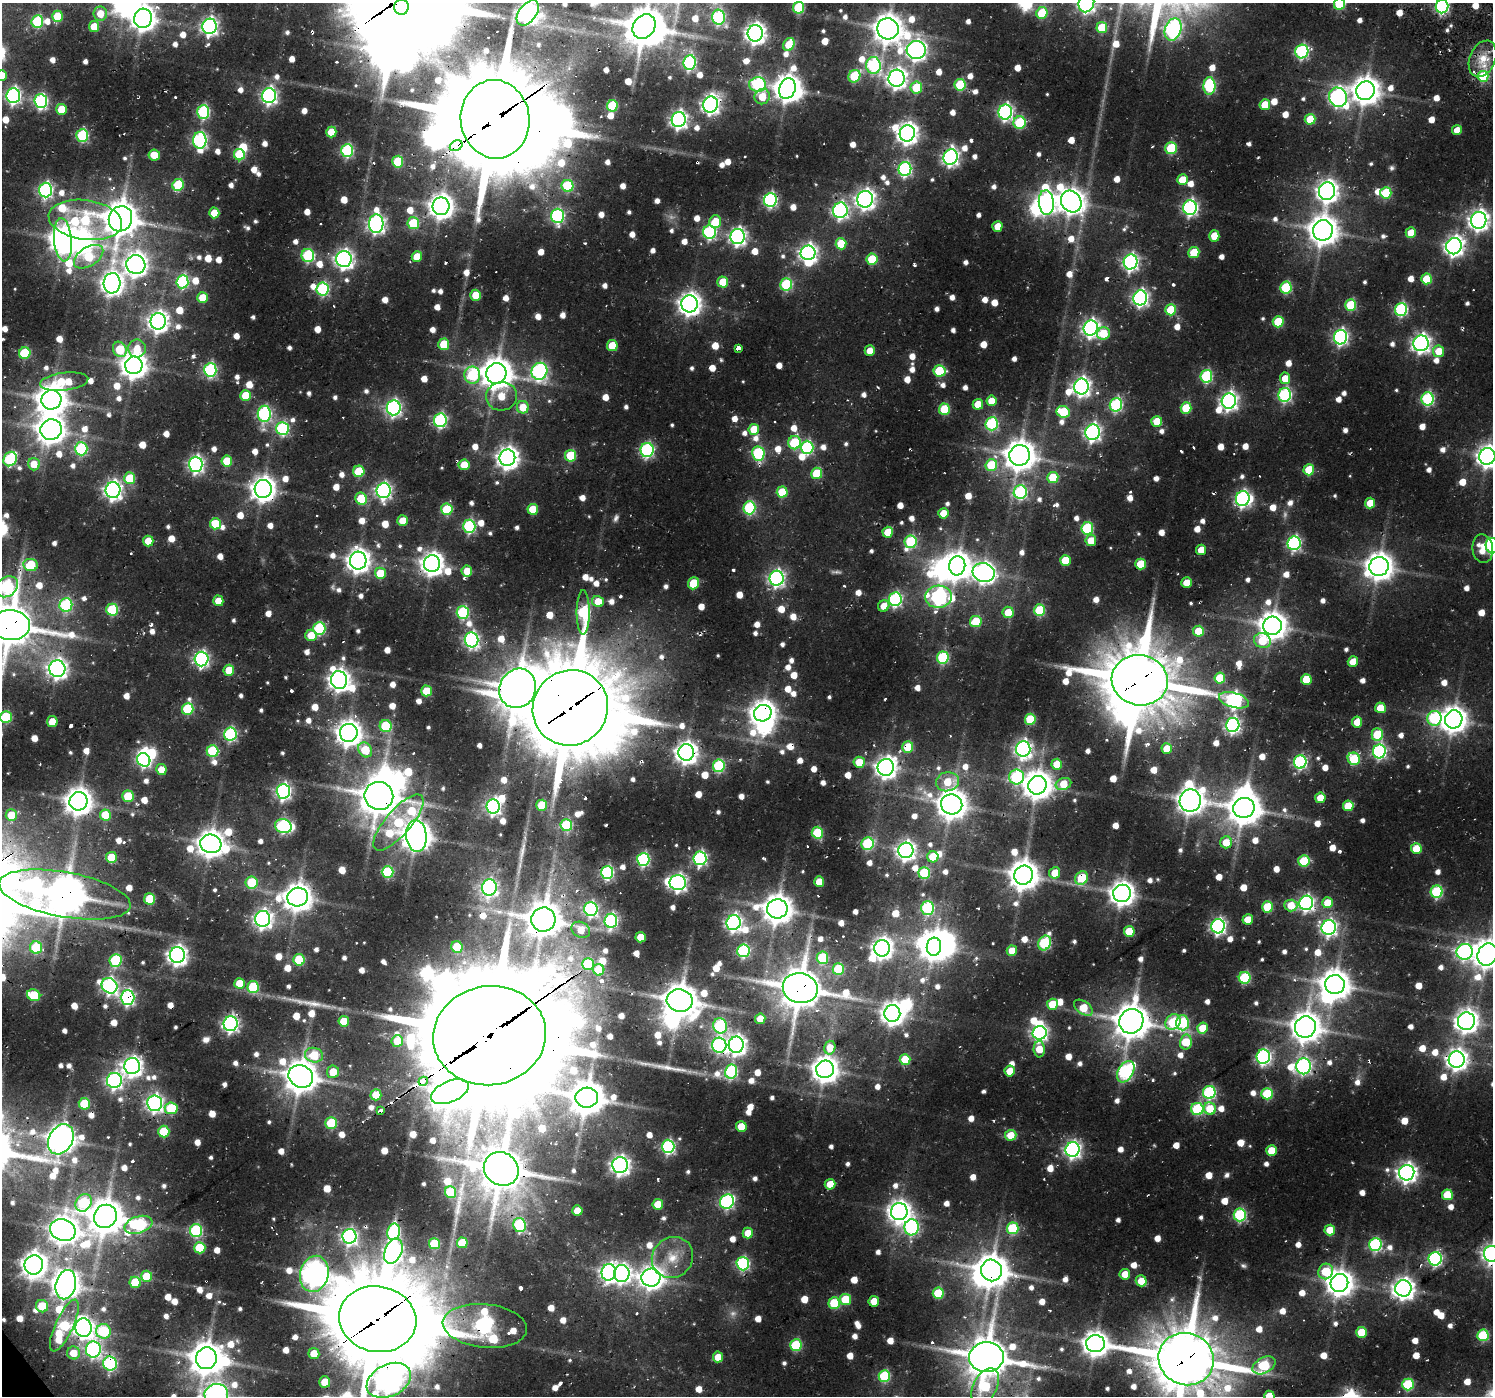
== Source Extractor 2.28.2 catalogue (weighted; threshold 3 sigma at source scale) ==
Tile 7 of 4 x 4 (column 3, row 2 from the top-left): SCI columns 3213-4703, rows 2993-4386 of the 6194 x 6150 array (HDU 1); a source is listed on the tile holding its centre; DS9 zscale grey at full resolution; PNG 1495 x 1398 px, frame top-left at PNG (2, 3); each listed source drawn as its Kron ellipse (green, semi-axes under 4 px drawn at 4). Shown black and unused: <1% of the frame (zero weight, under 2 of 3 exposures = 8% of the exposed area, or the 3 px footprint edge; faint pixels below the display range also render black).
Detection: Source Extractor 2.28.2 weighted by HDU 2 'WHT'; one run over the whole footprint, this tile lists its part. Background 0.0462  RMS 0.0054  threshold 0.0243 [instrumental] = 3 sigma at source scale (4.5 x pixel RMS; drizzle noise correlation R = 1.50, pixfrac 1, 0.0396/0.0396 arcsec/px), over >= 5 px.
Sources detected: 1271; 7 too faint to see at this stretch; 35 inside a brighter object's white glare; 36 cosmic-ray / hot-pixel residue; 4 long thin detections or spike segments (spike, bleed or trail) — neither listed nor drawn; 6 inside a brighter listed object's ellipse — not listed separately; of the other 1183, all 500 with FLUX_AUTO >= 10.2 (the completeness limit of this list) listed and drawn (683 fainter detections not listed), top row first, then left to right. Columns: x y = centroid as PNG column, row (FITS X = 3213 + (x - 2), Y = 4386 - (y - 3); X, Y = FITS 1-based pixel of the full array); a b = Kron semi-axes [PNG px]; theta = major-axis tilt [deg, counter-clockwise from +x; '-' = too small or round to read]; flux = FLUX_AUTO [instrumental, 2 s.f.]
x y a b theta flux
1086 3 9 7 67 240
1339 4 6 5 - 46
1442 6 7 6 - 98
401 7 8 7 - 1400
799 8 6 5 - 44
528 13 14 8 53 370
1042 13 6 5 - 25
100 14 7 6 - 11
57 16 5 5 - 23
718 17 7 6 - 87
143 18 10 8 68 650
37 22 6 6 - 57
209 26 8 7 - 220
94 27 5 5 - 13
644 27 13 10 52 1600
1102 27 5 5 - 27
888 29 11 10 - 1000
1173 29 11 8 70 160
755 33 8 7 - 380
789 45 7 5 64 20
916 50 9 9 - 330
1302 51 7 6 - 100
1483 59 19 13 66 11
689 62 7 6 - 100
873 65 8 7 - 93
2 75 5 5 - 12
854 76 6 5 - 40
1483 76 5 5 - 34
897 78 8 8 - 330
758 84 8 7 - 90
960 85 6 5 - 35
1209 86 9 6 89 74
916 87 6 5 - 25
787 89 10 8 71 780
1365 91 9 9 - 840
13 96 7 7 - 170
269 96 7 7 - 180
762 97 8 7 - 14
1338 97 10 9 - 210
41 101 7 6 - 110
711 105 8 7 - 260
1265 105 5 5 - 16
612 106 6 5 - 31
61 109 5 5 - 16
203 112 7 6 - 80
1005 112 7 6 - 150
495 119 39 34 -83 8500
1310 119 5 5 - 21
679 120 7 7 - 240
1020 123 6 6 - 46
1457 130 5 5 - 10
331 132 5 5 - 16
907 133 8 7 - 410
82 135 6 6 - 58
200 140 8 6 -88 150
456 146 7 5 32 220
1171 148 6 5 - 37
347 150 6 6 - 79
154 155 6 5 - 15
239 155 6 5 - 35
951 157 8 7 - 200
398 162 6 5 - 37
905 169 7 6 - 110
1182 180 5 5 - 13
178 185 6 5 - 39
568 186 6 6 - 42
46 190 7 6 - 140
1327 191 9 8 - 410
1386 193 6 5 - 35
865 199 8 8 - 320
770 200 7 6 - 120
1046 202 12 7 -85 310
1071 202 11 9 -53 760
441 206 9 8 - 610
1190 208 7 7 - 160
840 210 8 7 - 180
214 213 5 5 - 15
558 216 7 6 - 97
120 219 13 11 63 1400
85 220 37 20 -8 75
1479 220 8 7 - 360
715 222 6 6 - 20
413 223 6 6 - 34
376 224 9 7 87 240
997 226 5 5 - 10
1323 230 10 10 - 940
709 232 7 6 - 96
1411 233 5 5 - 15
1214 236 5 5 - 12
738 237 7 7 - 210
63 240 21 9 -85 750
841 244 5 5 - 21
1454 246 8 7 - 320
808 253 7 7 - 250
1194 253 5 5 - 22
308 256 6 6 - 64
89 257 16 9 32 32
417 257 5 5 - 13
344 259 8 7 - 270
872 259 5 5 - 29
1131 262 7 7 - 190
136 265 10 9 - 490
1427 279 5 5 - 22
182 282 6 6 - 79
723 282 5 5 - 20
112 283 10 8 86 430
786 284 6 6 - 53
1286 288 6 5 - 48
323 289 6 6 - 77
476 295 5 5 - 20
202 298 5 5 - 16
1140 298 7 7 - 190
689 304 8 8 - 480
1351 305 6 5 - 36
1401 309 6 6 - 86
1171 310 5 5 - 28
158 321 8 7 - 370
1278 322 5 5 - 27
1091 328 8 7 - 240
1103 333 7 6 - 19
1340 337 7 6 - 150
1421 343 8 7 - 270
444 344 6 5 - 25
612 346 5 5 - 18
137 348 9 9 - 12
739 348 4 3 - 43
120 349 8 6 -61 29
870 351 5 5 - 10
1438 351 6 5 - 11
25 353 6 5 - 37
134 365 9 8 - 720
210 370 7 6 - 97
539 371 8 7 - 160
939 371 6 5 - 32
496 373 10 10 - 1100
472 375 8 8 - 51
1206 376 6 6 - 68
1285 378 5 5 - 11
64 382 24 9 7 29
1081 386 8 7 - 260
1285 395 7 6 - 110
245 396 5 5 - 18
501 396 15 14 - 15
1428 399 6 6 - 83
51 400 10 9 - 1100
991 401 5 5 - 11
1229 401 7 7 - 250
978 404 5 5 - 14
1116 405 7 6 - 85
523 407 6 6 - 14
394 408 7 7 - 170
1186 408 5 5 - 27
944 409 5 5 - 30
1063 412 7 5 -24 33
264 414 8 6 89 130
440 420 7 6 - 100
1157 421 5 5 - 16
992 424 6 6 - 75
282 428 6 6 - 85
754 429 5 5 - 15
51 430 11 10 - 870
1093 432 8 7 - 210
795 443 7 6 - 45
807 447 6 6 - 79
81 449 6 6 - 61
647 450 7 6 - 110
758 454 7 6 - 66
1020 455 10 10 - 1000
570 456 6 5 - 35
1487 456 8 8 - 450
507 458 8 8 - 450
10 459 7 6 - 75
227 461 5 5 - 20
34 464 6 6 - 11
196 464 7 7 - 200
464 465 5 5 - 16
991 465 6 6 - 27
1309 470 5 5 - 26
359 471 5 5 - 31
817 473 5 5 - 26
1053 477 5 5 - 23
130 478 6 5 - 27
263 489 9 8 - 620
113 490 8 7 - 280
384 490 8 7 - 200
782 492 5 5 - 22
1020 492 7 6 - 90
361 499 6 5 - 28
1243 499 7 6 - 160
1370 503 5 5 - 12
749 508 6 6 - 72
447 509 6 5 - 38
533 509 5 5 - 19
943 513 5 5 - 11
403 521 5 5 - 12
215 524 5 5 - 21
469 526 6 6 - 83
1087 528 6 6 - 54
888 532 5 5 - 18
1091 540 5 5 - 11
148 541 5 5 - 13
911 542 6 6 - 59
1294 543 7 6 - 120
1492 546 8 6 -78 100
1483 549 14 10 -82 11
1201 550 5 5 - 11
1065 560 5 5 - 17
358 561 9 8 - 540
432 564 8 8 - 510
1141 564 5 5 - 21
30 565 7 6 - 33
957 566 9 8 - 760
1379 567 10 9 - 790
467 571 5 5 - 12
984 572 11 9 -17 380
380 573 5 5 - 19
777 578 7 7 - 190
694 583 6 5 - 22
1187 583 5 5 - 11
7 587 12 9 36 94
939 597 13 11 4 170
895 599 7 6 - 110
218 601 5 5 - 11
598 602 6 5 - 16
66 605 7 6 - 73
884 606 6 5 - 10
112 610 6 6 - 48
1039 610 6 5 - 39
463 612 6 6 - 71
583 612 22 6 90 74
1008 612 5 5 - 14
976 622 6 5 - 25
11 625 19 15 -4 2200
1272 626 9 9 - 820
319 628 6 6 - 65
1198 631 5 5 - 19
311 635 5 5 - 13
471 640 7 7 - 170
1262 641 8 7 - 22
943 658 6 6 - 64
202 659 7 7 - 170
1353 662 5 5 - 13
57 669 8 8 - 320
229 670 5 5 - 17
1220 678 5 5 - 25
1306 679 5 5 - 16
339 680 9 8 - 430
1140 680 28 25 -11 4200
518 688 20 18 63 1800
426 691 5 5 - 20
1234 700 15 7 -16 180
570 708 38 37 - 6600
1380 708 5 5 - 14
188 709 6 6 - 44
763 713 9 8 - 680
6 717 6 6 - 50
1434 718 7 7 - 71
1030 719 5 5 - 31
1454 719 9 8 - 720
52 722 5 5 - 13
1357 722 5 5 - 11
1233 725 7 6 - 170
386 726 6 6 - 37
349 733 9 8 - 680
230 734 6 6 - 99
1377 734 6 5 - 31
908 747 5 5 - 24
1023 749 7 7 - 230
1167 749 5 5 - 13
365 750 8 6 -54 23
212 751 6 6 - 50
1379 751 7 6 - 130
686 752 8 8 - 490
1354 759 6 6 - 36
144 760 7 6 - 110
859 762 5 5 - 16
1300 762 6 6 - 110
1057 764 5 5 - 13
719 766 6 6 - 61
886 767 8 8 - 420
161 770 5 5 - 12
1017 777 7 7 - 82
947 782 11 9 12 16
1064 784 8 5 20 16
1037 785 9 9 - 910
283 791 7 6 - 180
128 796 6 5 - 30
379 796 14 14 - 1600
1320 798 5 5 - 14
1190 800 11 10 - 810
78 801 9 9 - 830
952 804 10 10 - 900
542 805 5 5 - 28
493 806 7 6 - 170
1348 806 5 5 - 21
1244 808 11 10 - 1200
11 815 6 5 - 15
105 815 5 5 - 22
398 822 35 13 49 50
566 825 6 6 - 52
283 826 8 7 - 100
817 833 6 5 - 38
416 836 16 10 -84 960
1226 842 6 6 - 12
211 844 10 9 - 790
868 844 6 6 - 54
1416 849 5 5 - 18
906 850 7 7 - 290
111 857 5 5 - 19
933 857 5 5 - 18
700 858 7 6 - 130
643 859 6 6 - 97
1304 861 6 5 - 37
388 872 6 6 - 49
607 872 6 6 - 100
924 873 6 6 - 50
1055 873 5 5 - 13
1023 875 10 9 - 990
1081 878 7 6 - 29
251 882 6 6 - 28
819 882 5 5 - 11
678 883 8 7 - 220
489 887 8 7 - 160
1437 892 6 6 - 62
1122 893 9 8 - 620
65 895 67 22 -10 2000
298 897 10 9 - 890
150 899 5 5 - 29
1306 903 7 7 - 180
1328 903 5 5 - 13
1291 905 6 6 - 13
1267 907 5 5 - 28
927 908 7 6 - 81
591 909 7 6 - 130
777 909 10 9 - 980
263 919 8 7 - 280
1248 919 5 5 - 13
543 920 12 12 - 1400
611 921 7 6 - 120
733 923 7 7 - 210
1218 926 7 6 - 180
1329 927 7 7 - 190
581 930 10 7 -28 12
1129 931 5 5 - 21
641 937 5 5 - 15
1045 943 8 6 67 73
36 947 6 6 - 37
457 947 6 5 - 29
934 947 9 7 83 730
882 948 8 8 - 380
743 951 6 6 - 88
1012 951 5 5 - 11
1464 952 8 8 - 160
177 955 8 7 - 350
1487 955 11 9 64 900
822 958 6 6 - 41
116 960 6 6 - 59
299 960 6 5 - 29
588 964 6 6 - 32
838 969 6 5 - 41
599 970 6 5 - 17
1245 978 6 6 - 54
240 983 5 5 - 15
1335 985 10 9 - 970
109 986 8 7 - 190
253 987 6 6 - 38
800 988 17 14 -12 2100
34 995 7 5 -22 31
128 998 7 7 - 140
680 1001 13 11 -11 1300
1052 1004 5 5 - 15
1083 1008 10 6 -36 20
892 1013 8 8 - 510
760 1019 5 5 - 12
344 1021 5 5 - 16
1131 1021 12 11 - 1400
1466 1021 9 8 - 480
1173 1022 8 7 - 40
1182 1023 7 6 - 56
231 1024 7 7 - 200
720 1026 7 7 - 80
1305 1027 11 10 - 1000
1203 1028 5 5 - 16
1039 1033 7 6 - 200
489 1036 57 49 9 17000
397 1041 6 5 - 10
1186 1042 7 5 79 27
719 1045 7 7 - 120
736 1045 8 7 - 360
830 1048 7 5 75 12
1039 1049 8 5 -88 13
314 1055 9 7 -13 29
1263 1057 7 7 - 150
1457 1059 8 8 - 400
905 1060 5 5 - 21
132 1066 8 8 - 360
1304 1066 8 7 - 170
825 1069 9 8 - 770
731 1071 7 6 - 82
1010 1071 5 5 - 12
333 1072 6 6 - 13
1126 1072 11 7 59 120
301 1076 12 11 - 1200
114 1080 7 7 - 200
423 1081 5 3 - 310
450 1092 20 10 23 1000
1209 1092 6 6 - 93
1267 1094 6 5 - 42
376 1095 5 5 - 17
587 1098 11 10 - 1300
155 1103 8 7 - 220
84 1104 5 5 - 26
171 1108 6 6 - 33
1197 1109 6 6 - 62
1210 1109 6 6 - 16
381 1111 3 3 - 30
331 1123 6 5 - 36
741 1127 5 5 - 16
164 1131 6 5 - 30
1011 1135 5 5 - 13
61 1139 16 11 62 920
668 1146 6 6 - 110
1073 1150 7 7 - 210
1272 1151 5 5 - 15
620 1165 8 7 - 280
501 1169 18 16 -37 2000
1407 1173 8 7 - 330
830 1184 5 5 - 15
451 1192 6 5 - 26
1447 1195 5 5 - 23
727 1202 7 6 - 130
83 1203 9 7 56 48
658 1204 5 5 - 17
577 1210 5 5 - 11
899 1212 8 8 - 490
1240 1215 6 6 - 80
105 1216 12 11 - 1400
138 1225 14 8 17 79
520 1225 7 6 - 56
912 1227 8 7 - 120
1013 1228 6 6 - 48
63 1230 13 10 -22 890
196 1230 6 6 - 79
1330 1230 5 5 - 14
394 1232 8 6 80 91
748 1233 5 5 - 11
349 1236 7 7 - 180
462 1243 5 5 - 23
434 1244 5 5 - 39
1375 1245 6 6 - 90
200 1248 5 5 - 28
393 1251 13 8 68 250
1491 1254 8 7 - 300
672 1258 21 19 43 15
1435 1259 7 6 - 130
743 1264 6 6 - 98
34 1265 10 9 - 590
992 1270 11 10 - 1200
1326 1271 8 7 - 28
609 1272 8 7 - 230
314 1274 18 14 76 670
622 1274 8 7 - 240
1125 1274 5 5 - 11
147 1276 6 5 - 26
651 1278 9 9 - 520
1141 1281 5 5 - 13
135 1282 6 5 - 27
1339 1283 9 8 - 750
66 1285 15 10 75 860
1403 1288 8 8 - 460
938 1293 5 5 - 32
845 1299 5 5 - 22
874 1301 5 5 - 12
834 1303 6 6 - 36
42 1306 6 6 - 17
378 1319 39 33 -11 6500
64 1326 28 9 65 60
485 1326 42 22 -6 250
84 1328 9 8 - 370
103 1331 7 7 - 56
1361 1332 5 5 - 20
1483 1335 6 5 - 49
1095 1344 9 8 - 660
796 1345 6 5 - 47
93 1350 8 7 - 170
73 1353 6 6 - 13
314 1353 5 5 - 11
718 1357 5 5 - 11
987 1357 17 15 5 1900
206 1358 11 10 - 1200
1186 1359 28 26 -22 3500
110 1364 7 6 - 110
1264 1365 12 7 29 48
884 1376 6 5 - 53
389 1380 23 16 26 600
325 1382 5 5 - 15
1408 1384 6 5 - 54
985 1386 19 12 63 39
216 1394 12 10 9 420
1269 1396 5 5 - 13
Overlapping masked pixels (flux is a lower limit): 55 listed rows (the first 20) at x y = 528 13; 37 22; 1102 27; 787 89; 711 105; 495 119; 456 146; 46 190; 770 200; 1071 202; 840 210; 120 219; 1323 230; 689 304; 263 489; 30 565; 7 587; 11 625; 1140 680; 518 688
Isophote crosses this tile's border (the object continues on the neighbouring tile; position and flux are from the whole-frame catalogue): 23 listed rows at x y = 1086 3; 1339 4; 1442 6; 799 8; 528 13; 718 17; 143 18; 644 27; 2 75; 1487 456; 1492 546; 7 587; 11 625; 6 717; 65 895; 1487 955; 1491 1254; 987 1357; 1186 1359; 389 1380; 985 1386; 216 1394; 1269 1396